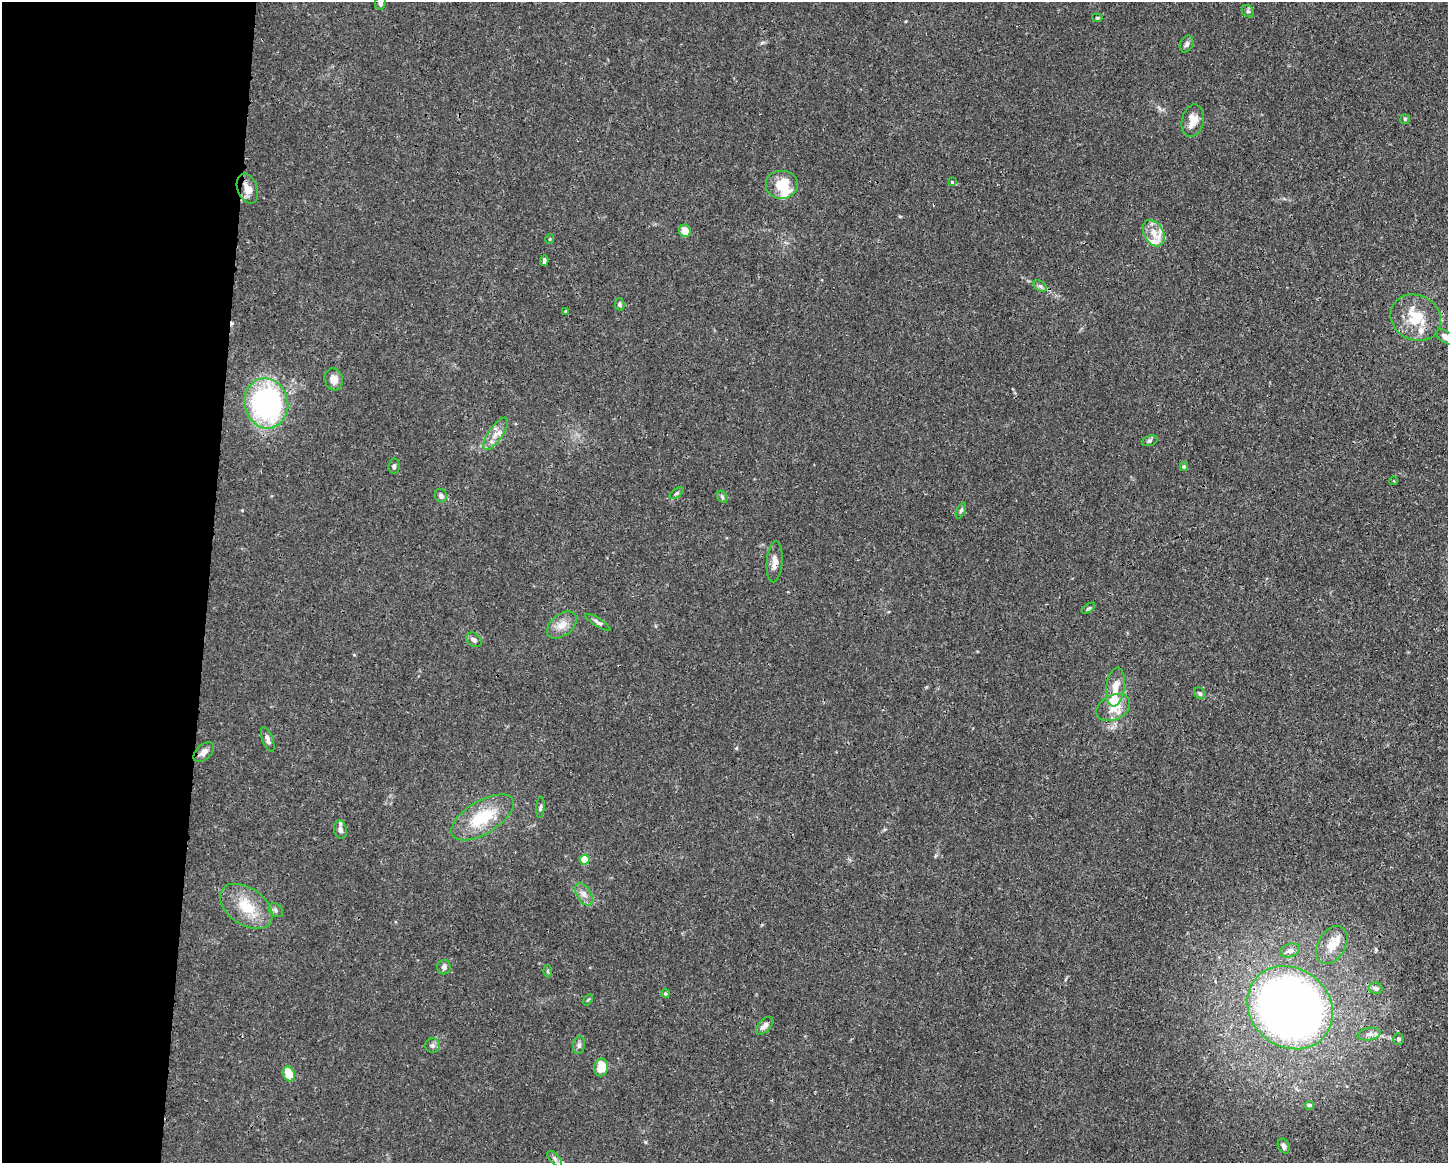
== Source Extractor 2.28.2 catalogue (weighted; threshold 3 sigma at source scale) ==
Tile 4 of 3 x 4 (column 1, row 2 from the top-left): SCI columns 108-1553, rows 2330-3490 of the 4663 x 4660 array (HDU 1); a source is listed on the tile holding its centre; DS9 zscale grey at full resolution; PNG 1450 x 1165 px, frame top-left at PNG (2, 2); each listed source drawn as its Kron ellipse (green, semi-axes under 4 px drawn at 4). Shown black and unused: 14% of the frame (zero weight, under 3 of 4 exposures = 1% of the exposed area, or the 3 px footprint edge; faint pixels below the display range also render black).
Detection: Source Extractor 2.28.2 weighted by HDU 2 'WHT'; one run over the whole footprint, this tile lists its part. Background 0.0155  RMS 0.0022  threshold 0.01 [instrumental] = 3 sigma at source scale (4.5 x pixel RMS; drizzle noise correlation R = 1.50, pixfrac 1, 0.05/0.05 arcsec/px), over >= 5 px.
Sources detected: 73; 1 cosmic-ray / hot-pixel residue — neither listed nor drawn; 8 inside a brighter listed object's ellipse — not listed separately; the other 64 listed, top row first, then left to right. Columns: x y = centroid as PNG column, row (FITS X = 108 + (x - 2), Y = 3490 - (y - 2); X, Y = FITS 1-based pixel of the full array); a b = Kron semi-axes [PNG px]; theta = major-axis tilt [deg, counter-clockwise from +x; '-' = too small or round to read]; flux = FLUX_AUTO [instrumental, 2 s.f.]
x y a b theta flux
380 3 7 5 80 0.63
1248 11 7 5 -44 0.43
1097 18 5 3 - 0.24
1187 44 9 6 65 0.67
1405 119 5 5 - 0.29
1193 121 16 11 78 2.8
952 182 4 4 - 0.33
782 185 16 14 0 5.6
247 189 15 9 -68 2.2
685 231 6 5 - 2.8
1154 233 14 9 -60 2.7
550 239 5 3 - 0.18
544 261 5 3 - 0.51
1040 286 7 4 -33 0.48
620 304 6 4 -78 0.41
565 311 3 2 - 0.19
1416 318 26 22 -26 7.2
1446 337 10 5 -36 1.1
334 379 11 9 -73 1.9
266 403 25 22 -76 45
496 434 19 7 55 2
1150 441 8 5 20 0.45
394 466 7 5 82 0.49
1184 466 4 4 - 0.27
1394 481 4 3 - 0.19
677 493 8 4 35 0.39
441 496 7 6 - 0.87
722 497 7 4 -61 0.37
961 510 8 4 66 0.43
775 562 21 8 86 1.6
1088 608 7 3 35 0.35
598 622 14 4 -32 0.67
562 625 17 10 39 2.4
474 640 8 6 -41 0.69
1115 687 19 9 82 2.4
1200 693 6 5 - 0.37
1113 708 18 12 27 3.4
268 739 13 5 -70 0.87
204 752 12 7 43 1.3
540 807 11 3 86 0.43
482 817 35 16 31 9.5
340 830 9 6 -79 0.84
585 860 5 5 - 7.1
584 894 12 7 -59 1.2
246 906 29 18 -35 6.9
276 910 8 6 -42 0.6
1332 945 20 13 60 3.3
1290 951 10 6 18 0.94
444 967 7 6 - 0.66
547 971 6 4 -90 0.3
1376 988 7 5 -21 0.81
665 993 4 4 - 0.27
588 1000 6 3 52 0.23
1290 1008 45 39 -39 180
765 1026 11 6 45 1.2
1369 1034 12 6 10 0.99
1398 1039 6 5 - 0.46
579 1045 9 6 80 0.66
433 1046 7 7 - 0.62
601 1067 9 7 79 3.6
289 1074 7 5 -69 4.4
1309 1105 4 3 - 0.42
1284 1146 8 5 -66 0.83
555 1159 9 5 -46 0.65
Overlapping masked pixels (flux is a lower limit): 3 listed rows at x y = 247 189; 204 752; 1290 1008
Isophote crosses this tile's border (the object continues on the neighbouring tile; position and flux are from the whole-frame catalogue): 2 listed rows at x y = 380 3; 1446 337